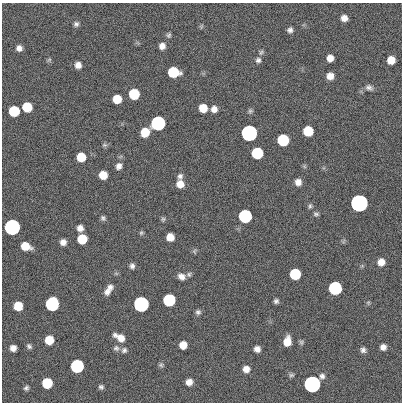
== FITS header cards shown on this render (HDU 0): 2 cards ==
NAXIS1  =                  400
NAXIS2  =                  400

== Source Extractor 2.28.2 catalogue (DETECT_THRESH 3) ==
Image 400 x 400 px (HDU 0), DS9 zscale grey, 1 PNG px = 1 image px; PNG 404 x 404 px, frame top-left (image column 1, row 400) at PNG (2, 3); no overlay
Background 1.21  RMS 34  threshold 101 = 3 sigma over >= 5 px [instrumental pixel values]
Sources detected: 88; all 88 listed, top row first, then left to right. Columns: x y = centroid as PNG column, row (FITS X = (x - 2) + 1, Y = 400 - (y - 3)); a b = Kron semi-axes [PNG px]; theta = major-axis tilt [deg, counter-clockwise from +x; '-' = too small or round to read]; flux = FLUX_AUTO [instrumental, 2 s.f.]
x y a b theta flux
344 18 6 6 - 1.5e+04
76 24 7 6 - 6.2e+03
201 27 7 3 71 2.4e+03
290 30 6 5 - 7.3e+03
169 35 6 5 - 4.4e+03
162 46 6 6 - 1.3e+04
19 48 6 6 - 1.1e+04
261 52 8 6 54 4.7e+03
330 58 6 6 - 1.8e+04
49 60 6 5 - 3.6e+03
258 60 7 7 - 6.3e+03
391 60 7 6 - 3.2e+04
78 65 7 6 - 1.4e+04
173 72 8 7 - 1.2e+05
330 76 6 6 - 1.9e+04
369 87 10 7 -19 7.8e+03
134 94 7 7 - 1.2e+05
117 99 7 7 - 4.7e+04
27 107 7 7 - 7.2e+04
203 108 7 7 - 3.8e+04
214 109 7 6 - 1.4e+04
14 111 7 7 - 1.2e+05
250 111 6 6 - 4.3e+03
158 123 7 7 - 1.0e+06
308 131 7 7 - 9.0e+04
145 132 8 7 - 5.0e+04
249 133 7 7 - 3.5e+06
283 140 7 7 - 2.1e+05
104 145 7 5 -18 4.3e+03
257 153 7 7 - 2.0e+05
81 157 7 7 - 5.6e+04
119 166 8 7 - 1.1e+04
304 166 6 4 -72 2.9e+03
103 175 7 6 - 3.5e+04
180 176 7 6 - 7.0e+03
298 182 6 6 - 1.5e+04
180 184 7 7 - 2.4e+04
359 203 7 7 - 1.1e+07
310 206 7 5 76 4.2e+03
316 214 7 5 -1 4.6e+03
245 216 7 7 - 5.4e+05
103 218 6 6 - 5.5e+03
163 219 6 5 - 4.0e+03
12 227 7 7 - 2.9e+06
80 228 7 6 - 1.4e+04
141 233 6 6 - 4.0e+03
170 237 7 6 - 2.8e+04
82 239 7 7 - 7.7e+04
63 242 6 6 - 1.3e+04
25 246 8 6 -18 3.7e+04
194 251 7 5 -73 3.8e+03
381 262 7 7 - 2.1e+04
132 266 7 6 - 7.6e+03
116 273 6 4 -19 3.1e+03
189 274 7 6 - 4.8e+03
295 274 7 7 - 1.4e+05
182 276 10 8 -31 1.3e+04
110 287 7 7 - 9.1e+03
335 288 7 7 - 5.7e+05
107 292 9 7 65 1.1e+04
169 300 7 7 - 3.1e+05
276 301 5 5 - 5.6e+03
368 303 6 5 - 3.3e+03
52 304 8 7 - 6.1e+05
141 304 7 7 - 2.1e+06
18 306 7 7 - 5.0e+04
198 312 6 6 - 6.1e+03
120 337 13 7 -29 2.4e+04
49 340 7 7 - 4.8e+04
287 341 8 6 79 3.3e+04
301 342 7 6 - 4.1e+03
183 345 6 6 - 2.8e+04
29 346 7 5 -49 5.6e+03
383 347 6 6 - 1.1e+04
13 348 6 6 - 1.3e+04
116 348 8 7 - 7.0e+03
257 349 6 6 - 1.2e+04
124 350 8 7 - 6.5e+03
363 350 6 6 - 7.4e+03
161 365 6 6 - 4.7e+03
77 366 7 7 - 5.2e+05
246 369 7 6 - 1.6e+04
291 375 7 5 1 4.2e+03
189 382 6 6 - 1.6e+04
47 383 7 7 - 9.8e+04
312 384 8 7 - 5.5e+06
101 387 6 5 - 5.3e+03
26 388 6 5 - 5.2e+03